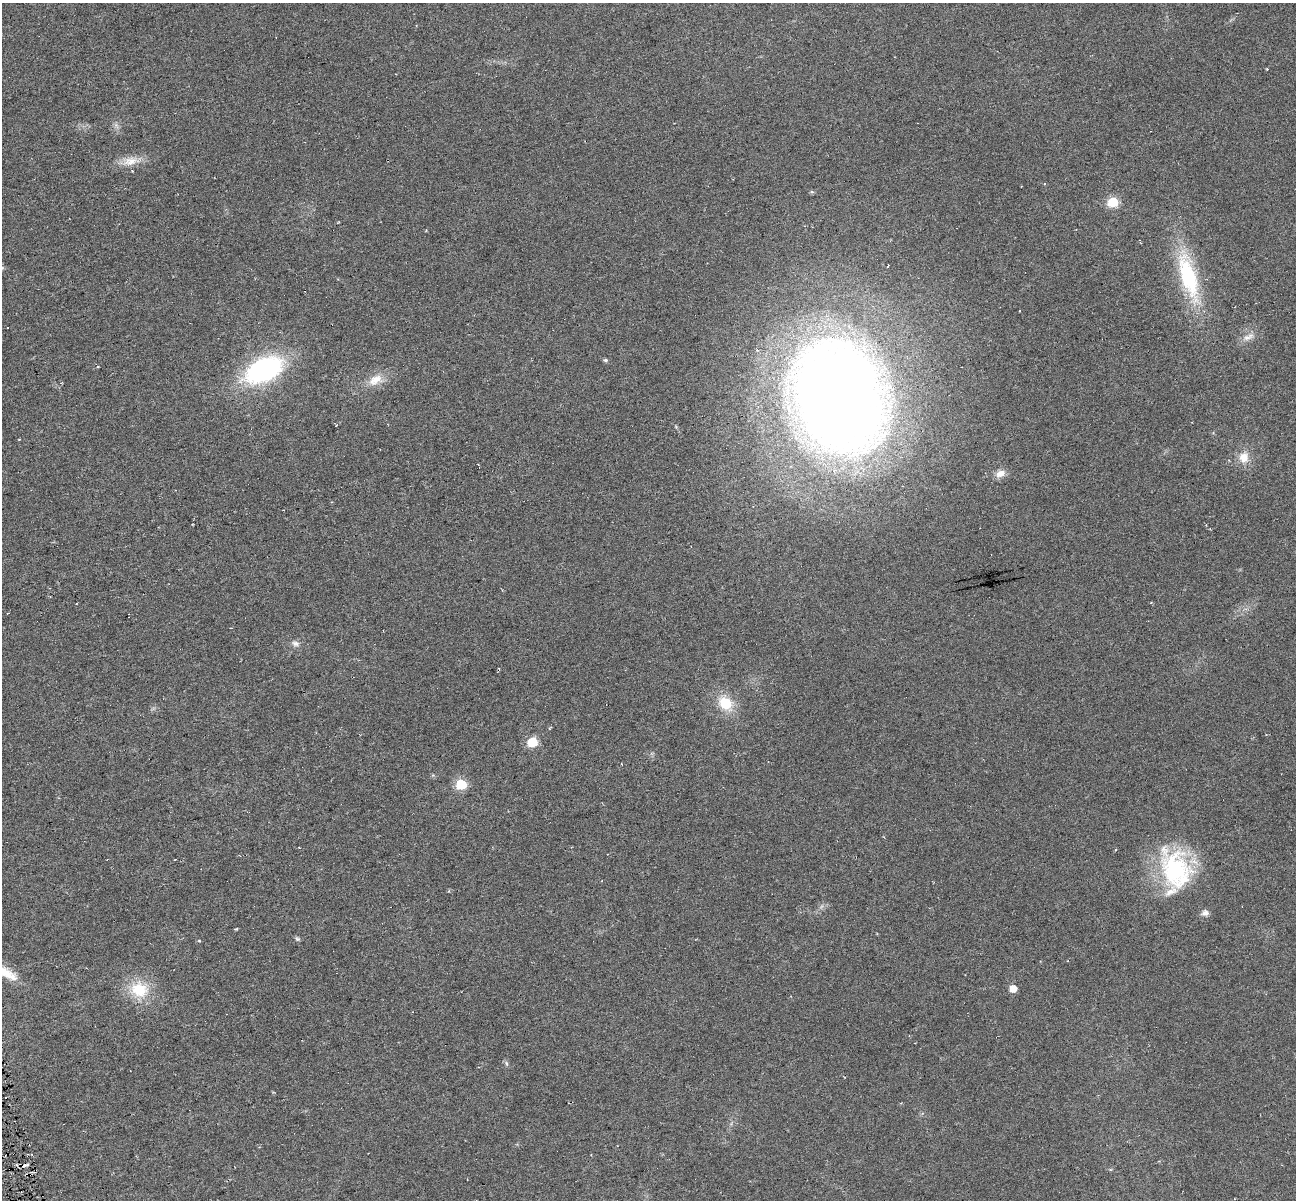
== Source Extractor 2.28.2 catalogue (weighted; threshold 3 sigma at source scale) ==
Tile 7 of 4 x 4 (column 3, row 2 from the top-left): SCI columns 2589-3882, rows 2489-3686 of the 5176 x 4928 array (HDU 1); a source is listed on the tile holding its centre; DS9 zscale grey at full resolution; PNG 1298 x 1202 px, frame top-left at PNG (2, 3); no overlay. Shown black and unused: <1% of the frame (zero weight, under 3 of 6 exposures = <1% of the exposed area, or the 3 px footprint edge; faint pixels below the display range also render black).
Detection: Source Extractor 2.28.2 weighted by HDU 2 'WHT'; one run over the whole footprint, this tile lists its part. Background 0.00952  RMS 0.0053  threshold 0.0215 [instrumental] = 3 sigma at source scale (4.09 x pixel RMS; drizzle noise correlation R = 1.36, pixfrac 0.8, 0.0396/0.0396 arcsec/px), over >= 5 px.
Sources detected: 34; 4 cosmic-ray / hot-pixel residue — not listed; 1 inside a brighter listed object's ellipse — not listed separately; the other 29 listed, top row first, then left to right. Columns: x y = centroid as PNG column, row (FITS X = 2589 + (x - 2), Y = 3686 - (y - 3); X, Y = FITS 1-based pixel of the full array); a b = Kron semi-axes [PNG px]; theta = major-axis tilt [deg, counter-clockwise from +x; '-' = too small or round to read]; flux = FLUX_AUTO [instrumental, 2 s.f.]
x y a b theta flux
1267 69 3 2 - 0.42
130 161 25 12 12 7.1
1044 184 4 2 - 0.33
812 192 5 3 - 0.69
1113 202 6 6 - 31
1188 277 67 20 -74 44
1248 337 19 8 28 4
605 360 6 5 - 0.8
98 366 4 2 - 0.52
264 370 33 19 25 94
375 380 23 13 28 7.7
839 397 105 78 -71 750
1244 457 15 14 - 6.8
1000 474 14 9 25 3.7
1210 529 3 2 - 0.53
295 643 11 7 -9 2.1
725 703 22 17 -46 13
532 742 6 6 - 26
461 784 6 6 - 31
1176 870 48 37 -75 57
1205 913 9 8 - 2.3
236 929 4 4 - 0.47
297 939 7 5 -21 0.87
199 941 5 3 - 0.41
5 972 40 11 -31 12
1013 989 5 5 - 6.7
139 990 25 22 -20 17
506 1063 6 4 -71 0.83
29 1174 9 3 -9 0.73
Overlapping masked pixels (flux is a lower limit): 1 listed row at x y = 29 1174
Isophote crosses this tile's border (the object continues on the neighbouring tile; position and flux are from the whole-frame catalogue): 1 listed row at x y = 5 972